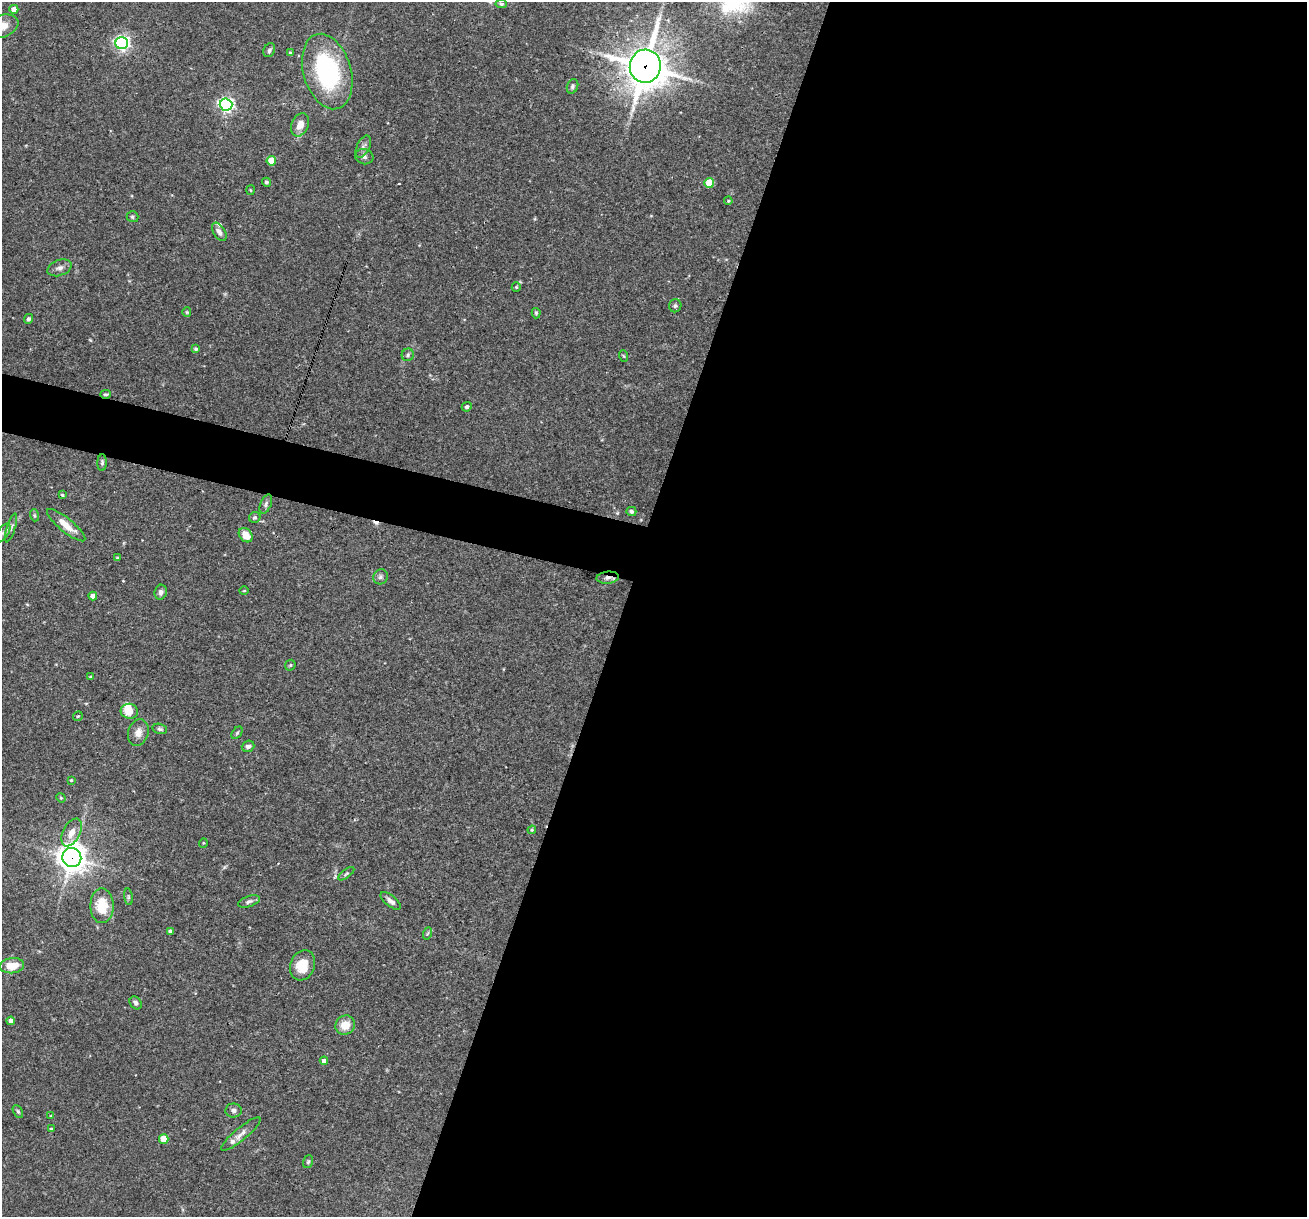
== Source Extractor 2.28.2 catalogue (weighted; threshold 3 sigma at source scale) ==
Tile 12 of 4 x 4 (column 4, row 3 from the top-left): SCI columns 3916-5220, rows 1467-2681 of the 5220 x 5237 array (HDU 1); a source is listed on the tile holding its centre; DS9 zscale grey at full resolution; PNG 1309 x 1219 px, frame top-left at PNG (2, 2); each listed source drawn as its Kron ellipse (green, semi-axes under 4 px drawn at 4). Shown black and unused: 55% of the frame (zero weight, under 3 of 4 exposures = <1% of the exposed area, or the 3 px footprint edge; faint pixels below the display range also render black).
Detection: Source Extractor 2.28.2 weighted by HDU 2 'WHT'; one run over the whole footprint, this tile lists its part. Background 0.0756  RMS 0.0036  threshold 0.016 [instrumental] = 3 sigma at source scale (4.5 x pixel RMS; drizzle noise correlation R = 1.50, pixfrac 1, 0.05/0.05 arcsec/px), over >= 5 px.
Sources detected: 85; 1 inside a brighter object's white glare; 1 cosmic-ray / hot-pixel residue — neither listed nor drawn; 2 inside a brighter listed object's ellipse — not listed separately; the other 81 listed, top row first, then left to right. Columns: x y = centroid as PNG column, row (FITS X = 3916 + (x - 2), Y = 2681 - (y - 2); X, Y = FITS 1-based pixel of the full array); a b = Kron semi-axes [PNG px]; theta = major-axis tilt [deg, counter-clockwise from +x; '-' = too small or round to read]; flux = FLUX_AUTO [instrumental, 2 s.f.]
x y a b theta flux
501 4 5 4 - 0.56
14 9 4 4 - 3.2
2 26 17 11 20 5
122 43 6 6 - 93
269 50 7 5 62 0.82
290 53 3 3 - 0.48
645 66 16 15 - 760
327 71 39 24 -74 44
572 86 7 5 69 0.78
226 105 6 6 - 99
300 125 12 8 68 3.4
363 147 12 6 64 1.4
364 157 9 7 -17 1.2
271 161 4 4 - 7.7
266 182 4 4 - 0.68
709 183 5 5 - 8.6
251 190 5 3 - 0.35
728 201 4 4 - 0.37
132 217 6 5 - 0.57
219 232 10 5 -57 1.4
59 268 12 7 20 1.7
516 287 5 4 - 0.4
675 306 6 6 - 0.76
187 312 5 4 - 0.39
536 313 5 4 - 0.53
29 319 5 4 - 0.8
196 349 4 4 - 0.71
408 355 6 6 - 0.72
624 356 6 4 -70 0.34
105 394 5 4 - 0.53
467 407 5 4 - 0.62
102 463 8 4 89 0.71
62 495 3 3 - 0.46
266 504 10 5 66 0.91
631 511 5 4 - 0.93
34 515 6 4 -72 0.49
255 517 6 5 - 0.75
66 525 24 6 -39 4.9
11 528 15 3 73 0.98
3 533 11 5 54 1.5
246 535 8 6 -50 4.6
117 558 4 3 - 0.35
381 577 8 7 - 0.96
608 578 11 6 5 1.6
244 591 5 3 - 0.3
161 592 7 6 - 1.1
93 596 4 4 - 2.5
290 665 6 5 - 0.46
90 677 4 4 - 0.35
129 711 8 7 - 4.1
78 716 5 4 - 0.43
160 729 7 5 -15 0.69
138 732 13 10 73 2.6
237 733 7 4 54 0.56
248 746 6 5 - 1.2
71 780 3 3 - 0.35
61 798 5 4 - 0.36
532 830 4 3 - 0.41
72 832 15 8 62 3.6
203 843 5 3 - 0.3
72 858 9 9 - 400
346 874 9 3 36 0.55
128 897 8 4 -82 0.58
249 901 11 5 19 1
391 901 12 5 -38 1.6
102 906 17 11 -89 10
170 931 4 4 - 0.68
428 933 6 4 70 0.47
303 965 15 12 69 7.7
12 966 12 7 7 6.1
136 1003 7 5 -49 0.95
11 1021 4 4 - 2.3
345 1025 10 9 - 4.7
324 1061 4 4 - 1.6
234 1110 8 7 - 1.2
18 1111 7 4 -62 0.6
51 1115 4 2 - 0.23
51 1129 3 3 - 0.45
241 1134 25 6 40 2.5
164 1139 5 4 - 9.1
308 1162 6 5 - 0.57
Overlapping masked pixels (flux is a lower limit): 3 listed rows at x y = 645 66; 608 578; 72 858
Isophote crosses this tile's border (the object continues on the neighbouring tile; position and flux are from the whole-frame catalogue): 2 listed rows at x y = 2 26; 3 533